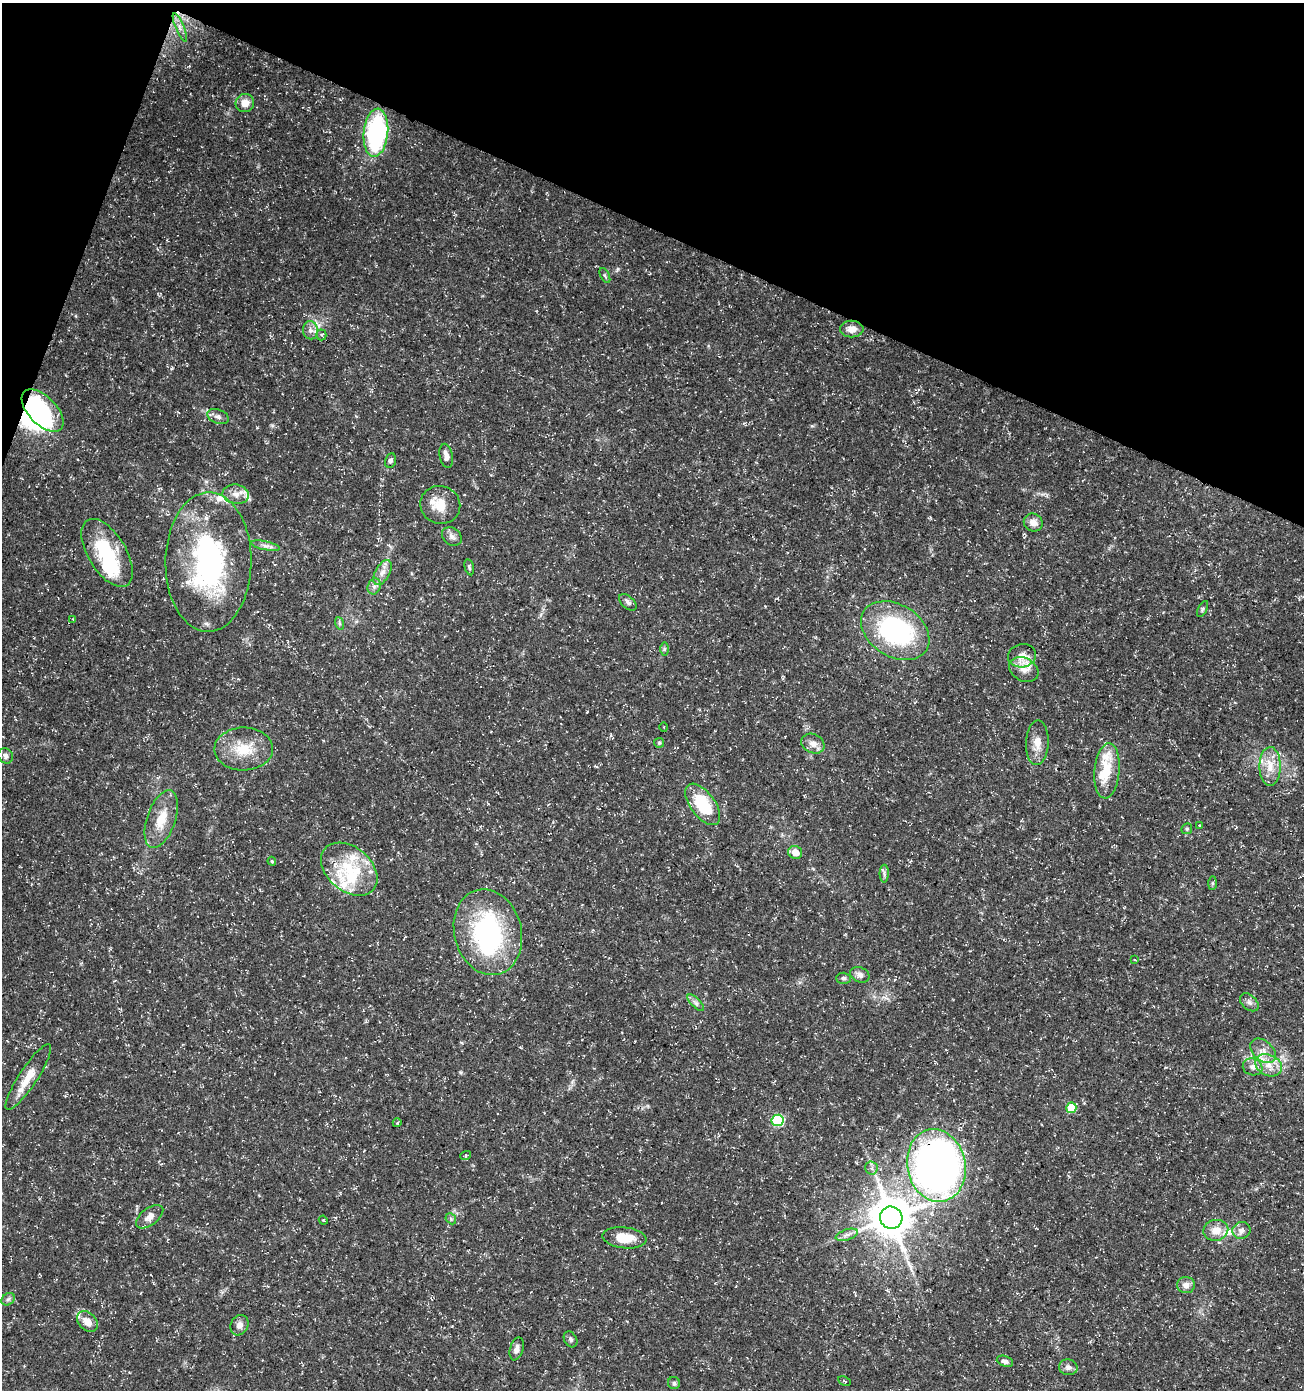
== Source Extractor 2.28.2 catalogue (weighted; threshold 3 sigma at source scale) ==
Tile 2 of 4 x 4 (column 2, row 1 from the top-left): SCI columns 1513-2814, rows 4176-5563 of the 5693 x 5563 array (HDU 1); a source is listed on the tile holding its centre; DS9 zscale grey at full resolution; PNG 1306 x 1392 px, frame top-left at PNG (2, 3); each listed source drawn as its Kron ellipse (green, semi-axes under 4 px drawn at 4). Shown black and unused: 19% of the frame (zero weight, under 3 of 5 exposures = <1% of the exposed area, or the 3 px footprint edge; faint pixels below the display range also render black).
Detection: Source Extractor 2.28.2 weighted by HDU 2 'WHT'; one run over the whole footprint, this tile lists its part. Background 0.0285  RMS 0.0028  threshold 0.0124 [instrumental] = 3 sigma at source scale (4.5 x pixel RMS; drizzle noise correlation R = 1.50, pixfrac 1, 0.0396/0.0396 arcsec/px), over >= 5 px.
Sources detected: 102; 8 inside a brighter object's white glare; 1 long thin detection or spike segment (spike, bleed or trail) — neither listed nor drawn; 13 inside a brighter listed object's ellipse — not listed separately; the other 80 listed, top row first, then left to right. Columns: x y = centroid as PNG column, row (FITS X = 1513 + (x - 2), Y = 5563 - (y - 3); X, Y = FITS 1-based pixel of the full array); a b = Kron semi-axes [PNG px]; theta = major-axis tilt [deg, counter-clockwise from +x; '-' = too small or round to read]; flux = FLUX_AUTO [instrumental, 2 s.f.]
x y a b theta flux
180 27 15 3 -68 1.1
245 103 9 9 - 2.7
376 133 24 12 84 45
605 276 8 4 -63 0.46
852 329 12 8 1 2.4
310 330 9 7 -78 1.5
321 335 5 5 - 0.52
43 411 26 14 -46 20
218 416 11 7 -22 1.2
446 456 12 6 -79 1.7
390 461 7 5 75 0.96
236 494 13 9 -9 2.5
440 505 20 19 - 5.4
1033 523 10 8 -33 2.2
452 536 11 8 -40 1.3
265 546 15 4 -12 1
107 553 38 19 -59 18
208 562 70 43 89 59
469 567 8 4 -76 0.47
383 572 14 7 61 1.9
374 586 8 6 70 0.95
628 602 10 6 -44 0.89
1203 609 8 4 63 0.51
73 620 4 4 - 0.3
339 623 6 4 -71 0.49
895 631 37 26 -32 41
664 649 7 4 -90 0.52
1022 656 14 11 13 2.8
1024 670 15 11 -30 2.8
664 727 5 3 - 0.25
659 743 5 5 - 0.36
1037 743 22 11 87 3.5
813 744 12 9 -26 2.1
244 749 29 21 1 9
5 756 8 7 - 1
1270 766 19 10 -90 4.3
1107 771 27 12 84 6.4
703 804 24 12 -53 14
161 819 30 14 71 6.4
1199 825 3 2 - 0.3
1187 829 6 5 - 0.39
795 852 7 6 - 2.7
272 861 4 4 - 0.32
349 869 32 22 -41 14
884 874 9 4 90 0.71
1212 883 7 4 89 0.47
488 932 43 33 -75 41
1135 960 4 2 - 0.2
860 975 10 7 -24 1.2
844 978 7 5 -1 0.71
1249 1002 11 7 -43 1.1
696 1003 11 4 -45 0.85
1263 1051 14 9 -42 2.8
1269 1065 14 10 -26 3.5
1253 1067 10 8 -20 1.6
28 1077 39 9 57 5.4
1071 1108 5 5 - 11
778 1120 6 5 - 25
397 1123 4 4 - 0.35
466 1155 5 3 - 0.32
936 1165 36 29 -78 160
871 1168 6 6 - 0.83
150 1217 16 8 37 2.1
891 1218 11 11 - 960
451 1219 6 4 -47 0.45
323 1220 4 3 - 0.24
1216 1230 12 10 13 3.3
1241 1230 9 8 - 1.5
847 1235 11 5 17 1.1
624 1238 22 10 -6 6.4
1186 1285 9 8 - 1.7
8 1299 7 5 42 0.75
87 1322 12 8 -44 2.8
239 1325 10 8 62 1.6
571 1339 8 6 -59 0.75
517 1349 12 6 75 1.5
1005 1361 8 5 -18 0.97
1068 1367 9 8 - 1.3
844 1381 6 3 -27 0.31
674 1383 6 6 - 0.58
Unlisted compact peaks at least as high as the median listed source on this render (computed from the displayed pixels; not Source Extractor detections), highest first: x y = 618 269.